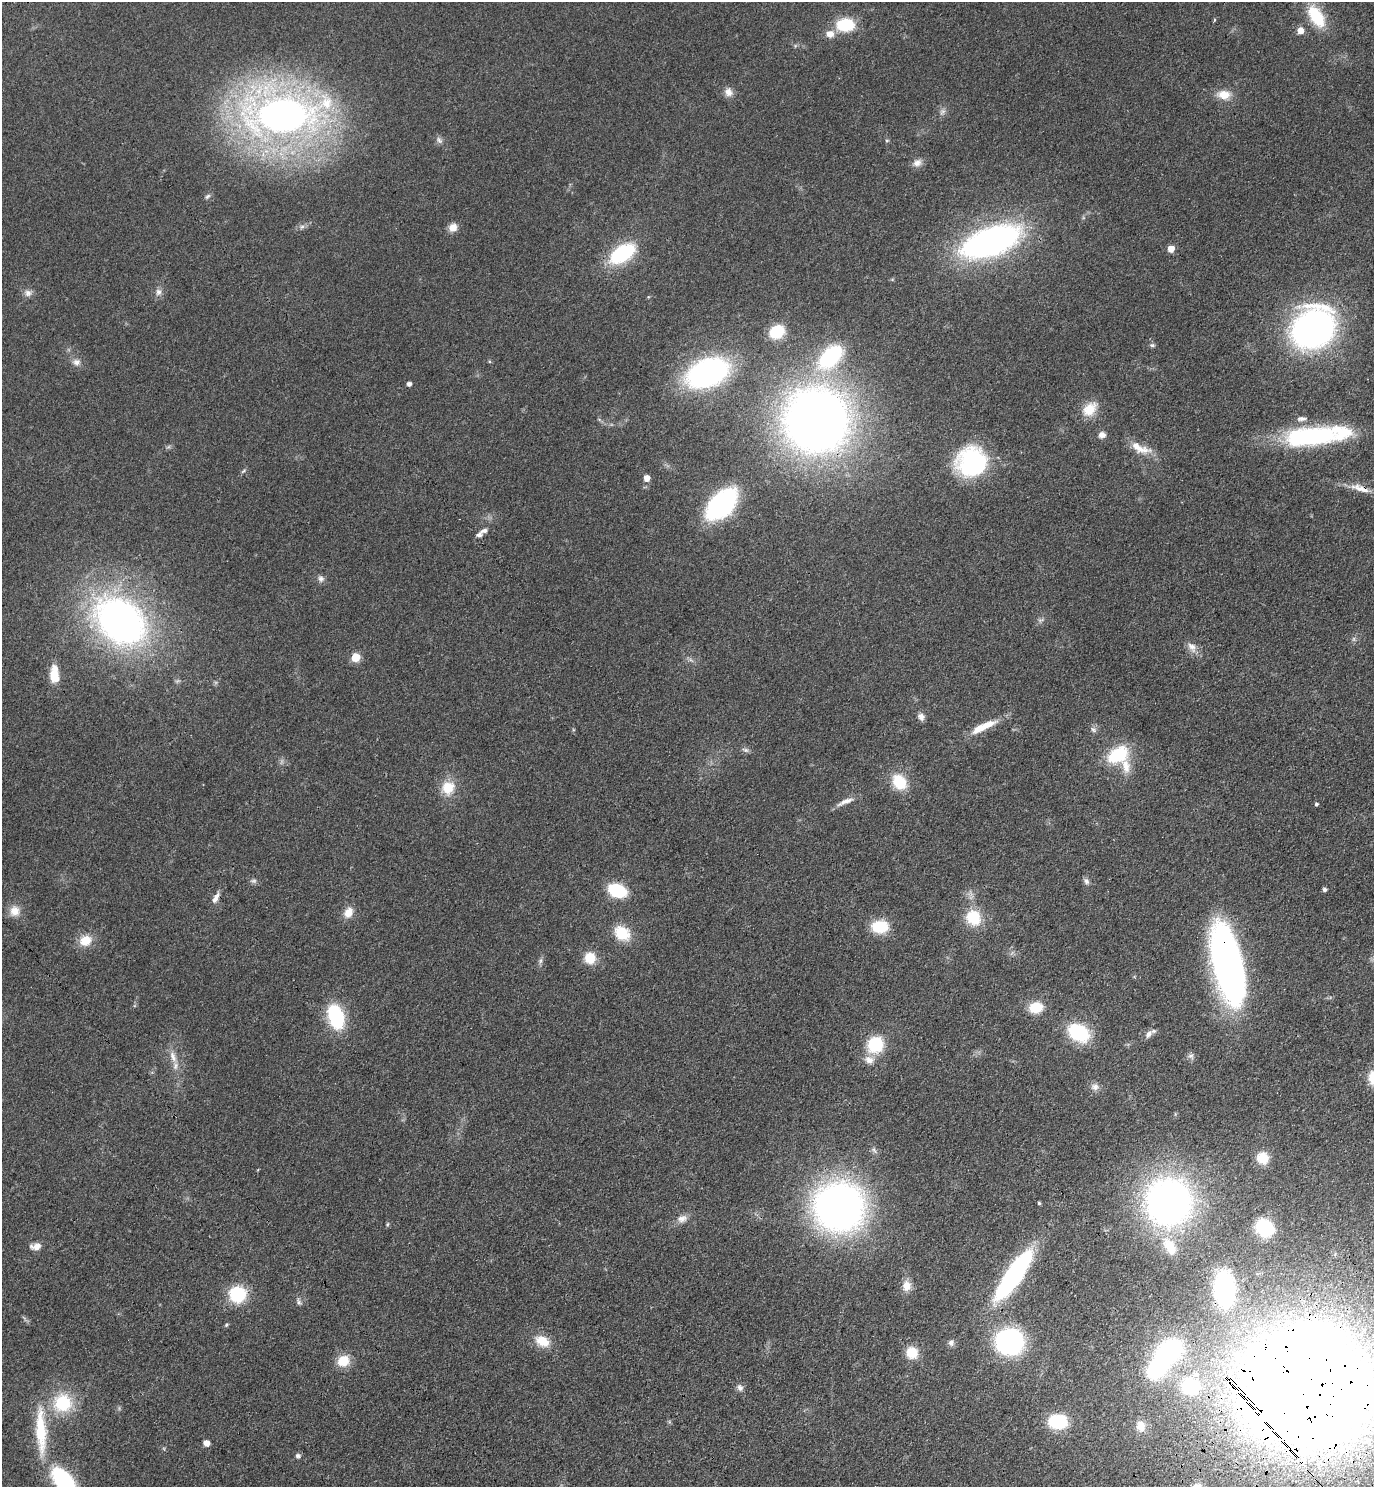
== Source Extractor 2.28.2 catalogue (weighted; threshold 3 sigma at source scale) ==
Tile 6 of 4 x 4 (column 2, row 2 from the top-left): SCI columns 1754-3125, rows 3058-4542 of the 6111 x 6115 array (HDU 1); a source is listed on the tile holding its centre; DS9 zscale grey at full resolution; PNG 1376 x 1489 px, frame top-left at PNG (2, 2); no overlay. Shown black and unused: <1% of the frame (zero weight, under 3 of 4 exposures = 6% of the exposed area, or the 3 px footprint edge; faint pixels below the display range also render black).
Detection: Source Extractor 2.28.2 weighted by HDU 2 'WHT'; one run over the whole footprint, this tile lists its part. Background 0.0752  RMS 0.0062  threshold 0.0277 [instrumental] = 3 sigma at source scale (4.5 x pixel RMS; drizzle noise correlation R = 1.50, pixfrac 1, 0.05/0.05 arcsec/px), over >= 5 px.
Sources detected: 120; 6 too faint to see at this stretch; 3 inside a brighter object's white glare — not listed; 6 inside a brighter listed object's ellipse — not listed separately; the other 105 listed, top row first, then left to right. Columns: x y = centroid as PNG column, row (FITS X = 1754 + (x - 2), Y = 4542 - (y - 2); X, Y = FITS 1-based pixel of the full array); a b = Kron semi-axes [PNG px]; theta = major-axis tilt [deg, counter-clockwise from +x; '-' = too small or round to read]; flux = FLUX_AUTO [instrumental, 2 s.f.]
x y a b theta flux
1316 16 28 14 -58 25
1214 20 5 3 - 0.72
845 25 14 10 3 35
1300 31 5 5 - 6.8
830 34 11 10 - 5.2
729 92 12 10 -66 4.1
1224 95 16 11 -5 9
282 114 86 48 -1 390
439 140 11 7 -46 2.3
887 140 6 4 0 0.74
917 163 12 10 31 3.9
207 196 9 5 44 1.4
302 227 7 5 30 1.7
453 227 10 9 - 5.4
991 241 40 18 20 280
1171 249 5 5 - 8.1
622 253 25 14 31 51
158 292 10 8 78 2.9
28 293 10 9 - 3.1
1313 328 35 28 46 250
777 332 14 12 31 20
1152 345 8 5 -9 1.1
831 357 34 20 46 58
76 362 11 9 -4 3.5
707 373 40 24 23 140
409 384 4 4 - 2.5
1090 409 21 14 46 12
816 420 50 49 - 620
1102 435 9 8 - 3.1
1311 436 58 20 4 85
1140 448 31 11 -23 10
972 463 26 25 - 91
243 471 8 4 36 1
647 478 6 6 - 5.4
1360 488 31 9 -18 9.1
721 504 25 14 46 140
484 530 11 6 15 2.3
321 579 9 8 - 2.3
120 621 44 32 -39 320
1192 647 17 9 -55 5
356 657 5 5 - 21
691 660 9 4 -44 1.4
55 677 17 11 -71 10
921 717 9 8 - 3
983 727 33 8 25 15
1093 730 9 7 -44 2.1
745 750 10 6 -17 1.7
1117 755 20 13 31 36
1126 766 21 11 -78 8.8
899 782 18 14 -53 20
448 788 19 17 64 14
845 801 23 6 23 5.1
1316 804 4 4 - 1
1086 881 9 6 -57 2
1324 890 4 4 - 1.8
617 891 17 11 -21 32
216 898 16 6 62 4
15 911 14 13 - 6.9
348 912 14 10 62 6.8
973 917 17 16 - 21
880 927 17 12 1 21
622 933 19 15 -37 17
85 940 15 13 25 11
590 958 12 11 - 12
540 961 8 5 73 1.6
1227 964 68 23 -77 310
1036 1007 11 9 8 19
336 1017 20 12 -73 56
1079 1033 15 10 -30 64
1148 1034 11 7 56 3.1
875 1045 12 11 - 36
1191 1056 9 7 -33 2.1
173 1057 18 8 -71 6
869 1060 14 11 -13 5.5
1095 1087 12 10 11 3.5
1263 1158 12 12 - 12
1168 1201 33 33 - 350
1039 1203 4 4 - 0.76
839 1207 36 35 - 380
682 1219 15 10 18 4.9
387 1224 6 4 69 0.86
1264 1228 19 15 -36 29
36 1246 12 8 5 4.8
1170 1246 28 16 -58 16
1013 1275 46 13 55 130
907 1286 14 11 89 6
1224 1289 21 12 -86 140
237 1294 13 13 - 38
299 1302 9 6 -68 1.7
226 1325 5 4 - 1
542 1341 18 12 -27 12
1009 1341 19 18 - 130
951 1343 9 8 - 2.1
1169 1351 20 14 32 95
912 1352 13 12 - 12
343 1361 14 12 27 12
740 1388 9 8 - 2.4
1307 1388 119 94 -6 1700
62 1403 23 22 - 33
1057 1421 12 9 -3 53
1141 1426 12 10 -82 6
40 1433 55 16 -86 35
206 1443 5 5 - 5.8
298 1456 7 6 - 1.6
63 1481 22 12 -51 94
Overlapping masked pixels (flux is a lower limit): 6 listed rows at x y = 816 420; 1360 488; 1227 964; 839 1207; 1224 1289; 1307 1388
Isophote crosses this tile's border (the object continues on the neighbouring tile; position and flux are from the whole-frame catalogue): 3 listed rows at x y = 845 25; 1307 1388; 63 1481